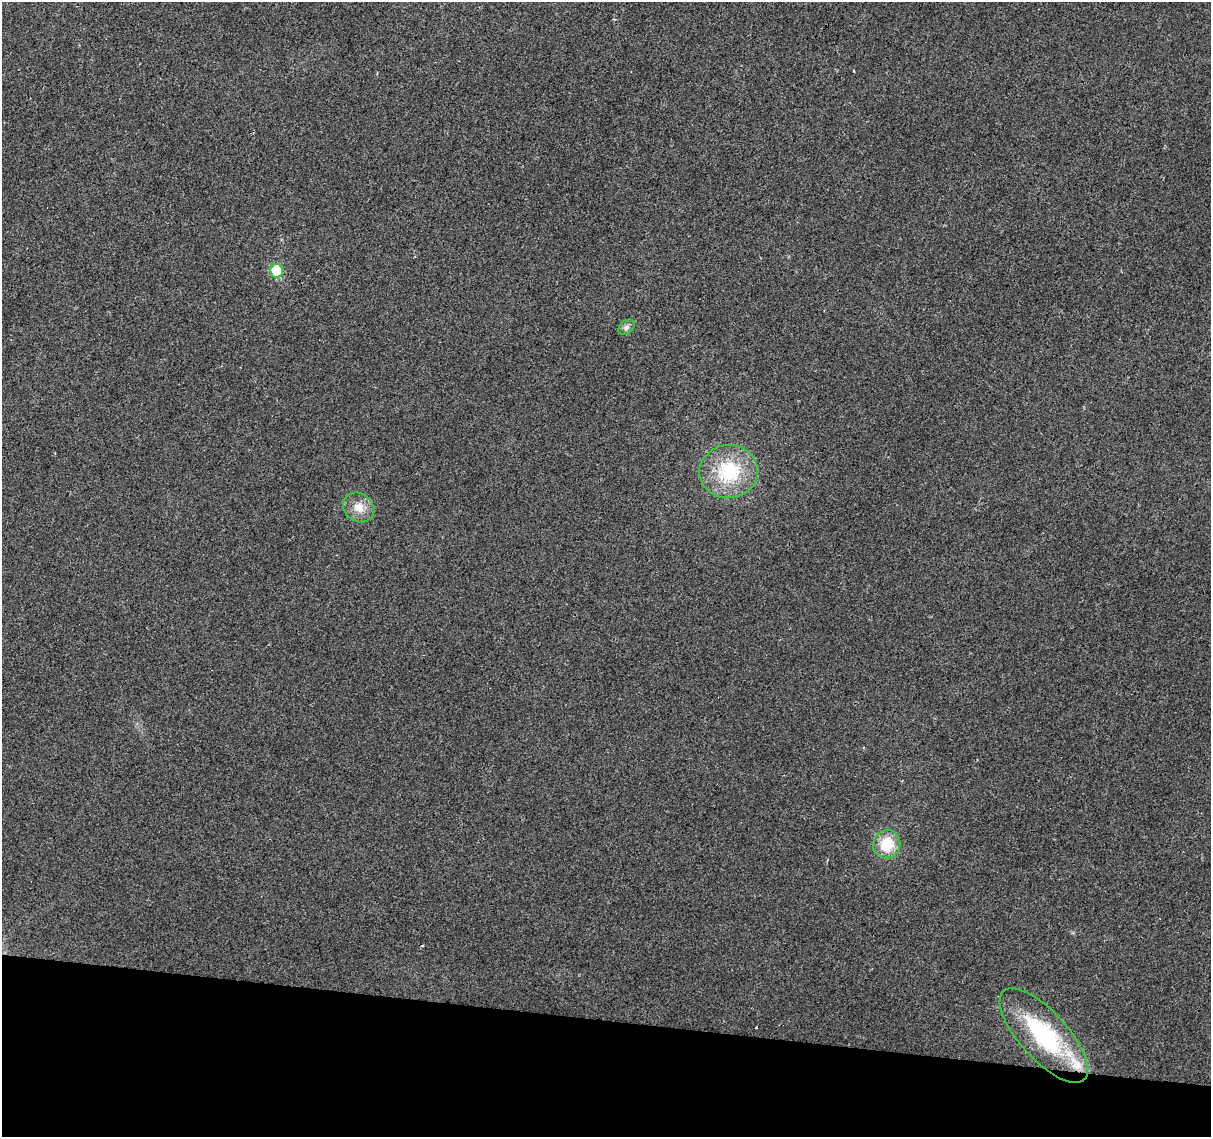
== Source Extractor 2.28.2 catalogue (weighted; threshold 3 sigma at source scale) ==
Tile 15 of 4 x 4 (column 3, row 4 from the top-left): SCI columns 2424-3632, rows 285-1419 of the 4840 x 5051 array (HDU 1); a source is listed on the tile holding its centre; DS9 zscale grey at full resolution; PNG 1213 x 1139 px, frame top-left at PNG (2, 2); each listed source drawn as its Kron ellipse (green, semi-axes under 4 px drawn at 4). Shown black and unused: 10% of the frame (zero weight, under 2 of 3 exposures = <1% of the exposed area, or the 3 px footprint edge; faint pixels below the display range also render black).
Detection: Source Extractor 2.28.2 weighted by HDU 2 'WHT'; one run over the whole footprint, this tile lists its part. Background 0.0109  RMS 0.0057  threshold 0.0258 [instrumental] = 3 sigma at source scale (4.5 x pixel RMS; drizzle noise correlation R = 1.50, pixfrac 1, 0.0396/0.0396 arcsec/px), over >= 5 px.
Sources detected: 7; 1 inside a brighter listed object's ellipse — not listed separately; the other 6 listed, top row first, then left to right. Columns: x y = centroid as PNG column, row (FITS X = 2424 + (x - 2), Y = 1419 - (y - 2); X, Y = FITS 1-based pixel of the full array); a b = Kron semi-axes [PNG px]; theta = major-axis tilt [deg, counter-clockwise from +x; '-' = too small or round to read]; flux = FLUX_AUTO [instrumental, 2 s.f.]
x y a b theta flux
277 271 7 6 - 35
626 327 9 6 41 2
729 471 29 26 3 35
359 507 16 14 -35 7.5
887 844 14 13 - 17
1044 1035 60 24 -48 62